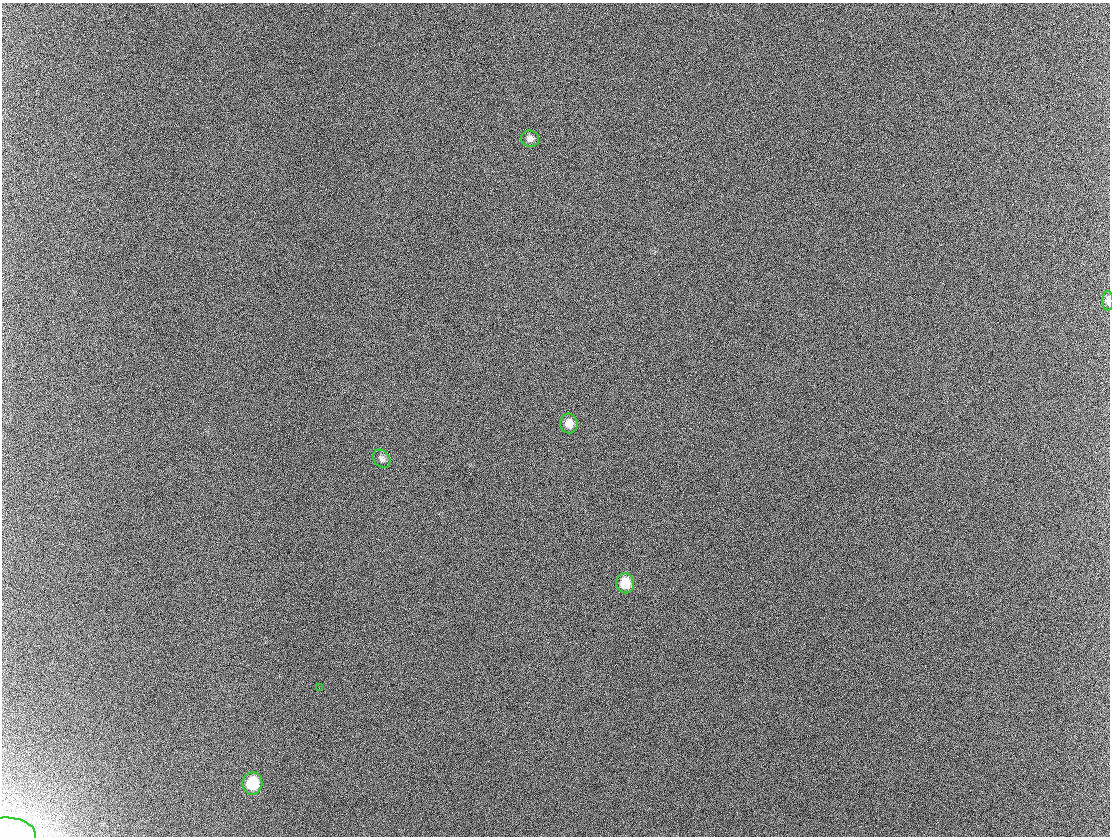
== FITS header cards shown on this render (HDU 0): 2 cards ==
NAXIS1  =                 1108 / Axis length
NAXIS2  =                  834 / Axis length

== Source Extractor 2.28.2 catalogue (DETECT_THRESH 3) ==
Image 1108 x 834 px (HDU 0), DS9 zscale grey, 1 PNG px = 1 image px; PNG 1112 x 838 px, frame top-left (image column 1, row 834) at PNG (2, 3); each listed source drawn as its Kron ellipse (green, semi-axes under 4 px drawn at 4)
Background 312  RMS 42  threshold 126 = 3 sigma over >= 5 px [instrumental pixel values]
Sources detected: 8; all 8 listed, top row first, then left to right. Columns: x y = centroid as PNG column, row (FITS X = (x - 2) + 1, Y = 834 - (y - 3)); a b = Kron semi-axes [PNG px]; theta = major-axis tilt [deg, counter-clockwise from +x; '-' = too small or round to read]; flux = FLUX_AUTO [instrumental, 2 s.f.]
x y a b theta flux
530 139 9 8 - 13000
1108 301 10 5 -89 14000
569 424 10 9 - 26000
382 459 10 7 -53 11000
625 583 10 9 - 51000
319 688 2 2 - 1400
252 783 11 10 - 99000
8 833 28 15 -3 50000
At the frame edge (FLAGS 8, measured only in part): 2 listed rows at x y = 1108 301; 8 833